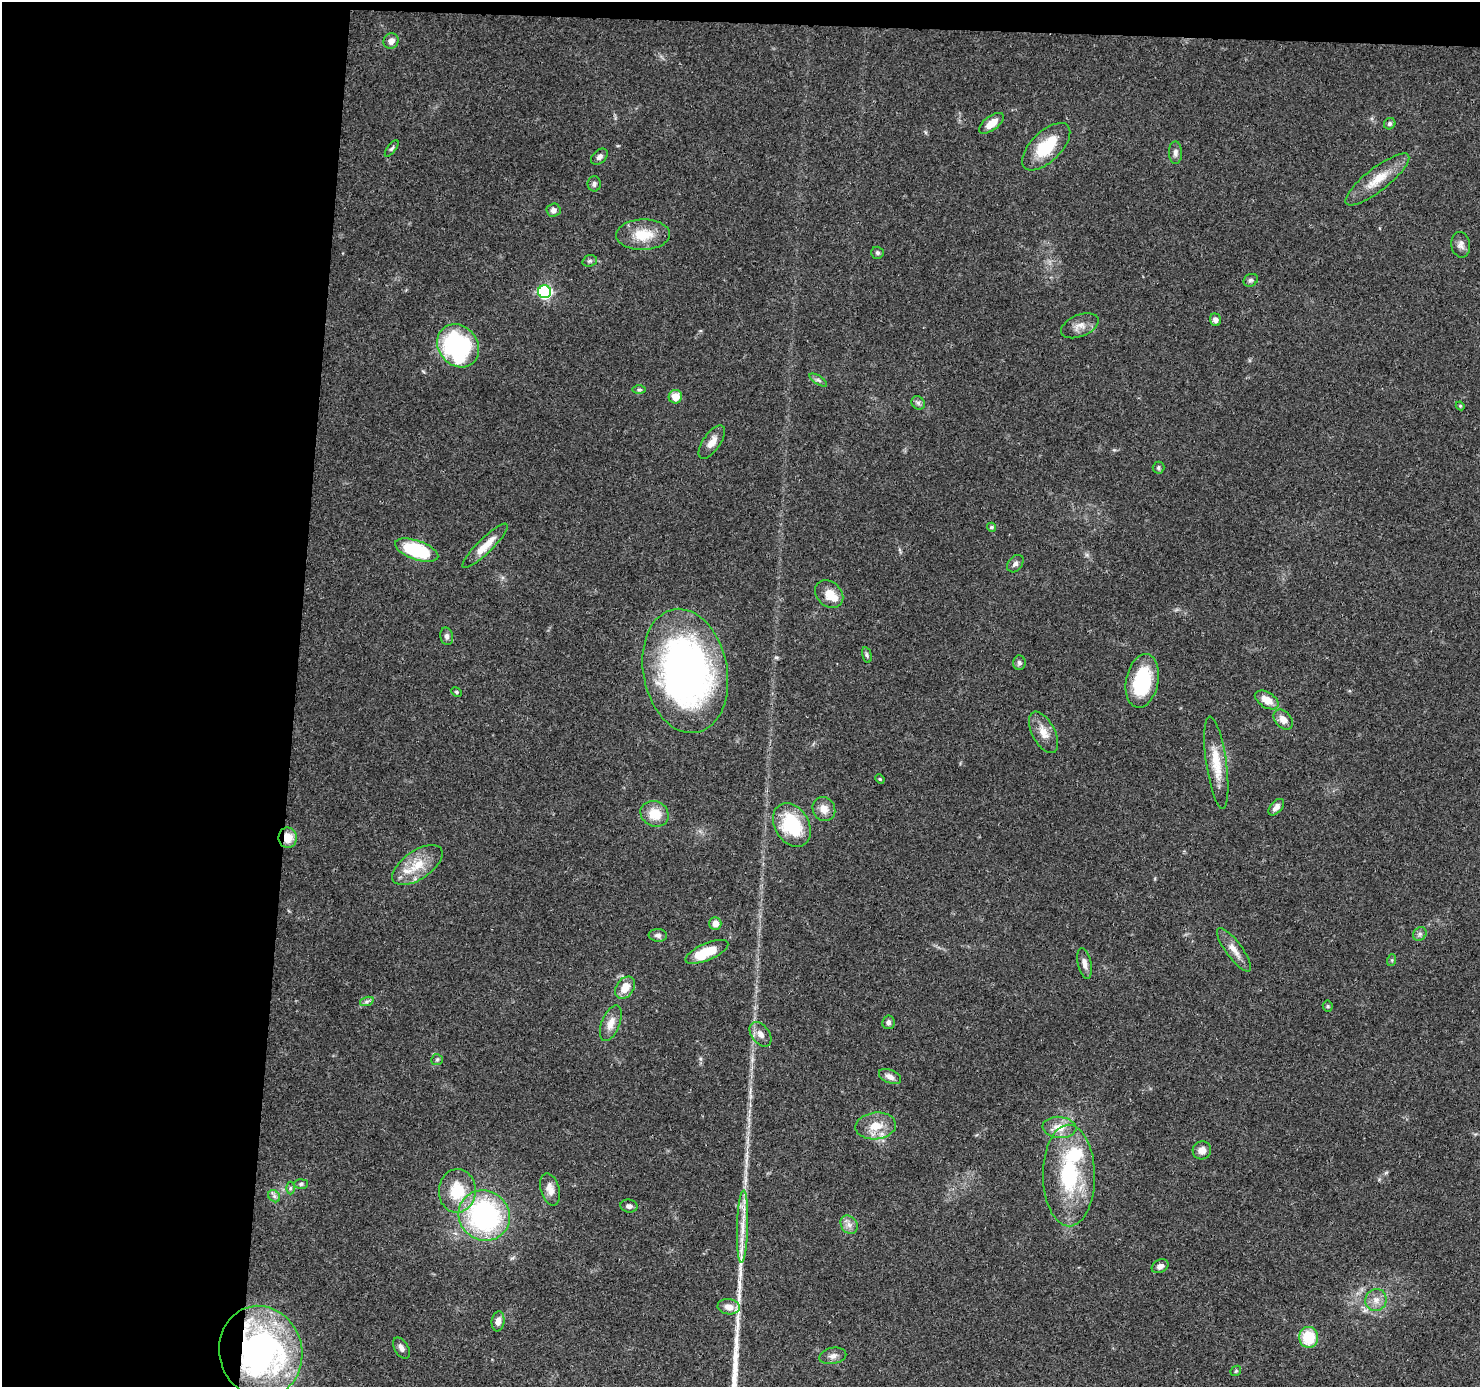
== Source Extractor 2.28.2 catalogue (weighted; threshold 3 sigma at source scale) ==
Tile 1 of 3 x 3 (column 1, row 1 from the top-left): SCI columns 4-1481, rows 2974-4358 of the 4440 x 4461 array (HDU 1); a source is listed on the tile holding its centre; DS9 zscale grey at full resolution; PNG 1482 x 1389 px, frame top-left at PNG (2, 2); each listed source drawn as its Kron ellipse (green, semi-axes under 4 px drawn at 4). Shown black and unused: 21% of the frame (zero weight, under 3 of 4 exposures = <1% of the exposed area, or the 3 px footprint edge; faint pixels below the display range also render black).
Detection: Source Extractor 2.28.2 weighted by HDU 2 'WHT'; one run over the whole footprint, this tile lists its part. Background 0.0572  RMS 0.0051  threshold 0.023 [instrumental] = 3 sigma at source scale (4.5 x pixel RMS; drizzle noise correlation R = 1.50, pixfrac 1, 0.05/0.05 arcsec/px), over >= 5 px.
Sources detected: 87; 2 inside a brighter listed object's ellipse — not listed separately; the other 85 listed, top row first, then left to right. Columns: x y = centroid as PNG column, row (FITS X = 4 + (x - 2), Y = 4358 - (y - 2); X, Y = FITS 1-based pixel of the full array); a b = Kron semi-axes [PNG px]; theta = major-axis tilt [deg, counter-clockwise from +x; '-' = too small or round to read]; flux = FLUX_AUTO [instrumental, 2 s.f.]
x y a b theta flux
391 41 8 7 - 3
991 123 14 7 37 6.3
1390 124 6 5 - 1.1
1046 147 30 15 44 22
392 148 10 4 53 1.1
1175 153 11 6 -89 2.1
599 157 10 6 43 1.9
1377 179 39 11 38 12
594 184 7 6 - 1.4
553 210 7 6 - 2.2
643 235 27 15 2 14
1461 245 13 9 -79 2.9
877 253 6 6 - 1.1
590 261 7 5 19 1.1
1251 280 7 6 - 1.2
544 292 6 6 - 88
1215 320 6 5 - 2.1
1080 326 20 11 22 4.9
458 346 23 19 -51 76
818 380 10 4 -33 1.2
639 390 6 4 0 0.85
675 397 7 6 - 7
918 403 7 6 - 1.4
1460 406 4 4 - 0.55
712 442 19 8 55 4.8
1158 468 6 6 - 0.92
991 527 4 4 - 1.1
485 546 30 7 44 8.3
417 550 22 9 -19 37
1015 564 10 7 51 1.9
829 594 15 12 -43 8.1
447 636 9 6 -77 1.6
867 655 8 4 -77 1
1019 663 7 6 - 1.4
685 671 63 42 -79 230
1142 681 27 16 79 34
456 692 5 4 - 0.73
1267 700 13 7 -32 6.5
1283 720 11 8 -46 4.6
1044 732 23 11 -62 6.6
1216 763 46 10 -82 13
880 779 5 4 - 0.56
1276 807 10 5 48 2.4
824 809 12 11 - 5.1
655 814 14 12 -25 10
792 825 23 17 -59 30
288 838 10 9 - 7.9
417 865 29 14 34 14
715 923 6 6 - 4
1420 934 7 6 - 1.4
658 935 9 6 -5 1.8
1234 950 26 8 -54 5.5
707 952 23 8 23 16
1392 960 6 4 72 0.64
1084 963 16 6 -78 3
625 988 12 8 55 7.4
367 1001 7 4 19 1.2
1328 1006 5 5 - 0.73
888 1022 7 6 - 1.7
611 1023 19 9 68 5.5
760 1034 14 9 -53 3.8
437 1060 6 5 - 0.93
890 1077 12 6 -24 2.8
876 1126 20 13 6 10
1059 1127 17 10 -5 7.3
1202 1150 9 9 - 3.7
1069 1176 51 26 -89 47
301 1184 7 5 2 1.1
290 1188 6 4 90 1
550 1189 16 9 -74 4.7
457 1191 22 18 88 19
274 1196 7 5 -46 1.4
629 1206 8 6 -7 2
484 1215 26 24 -38 91
849 1225 10 8 -55 2.9
743 1226 36 5 88 8.1
1160 1266 9 6 28 2.5
1376 1300 11 10 - 4.3
729 1307 11 7 -8 4.2
498 1321 10 6 83 3.4
1309 1337 10 9 - 20
401 1348 11 7 -60 2.5
261 1352 46 41 -74 170
833 1356 14 8 12 2.7
1236 1371 6 4 45 0.65
Overlapping masked pixels (flux is a lower limit): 2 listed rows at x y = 288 838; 261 1352